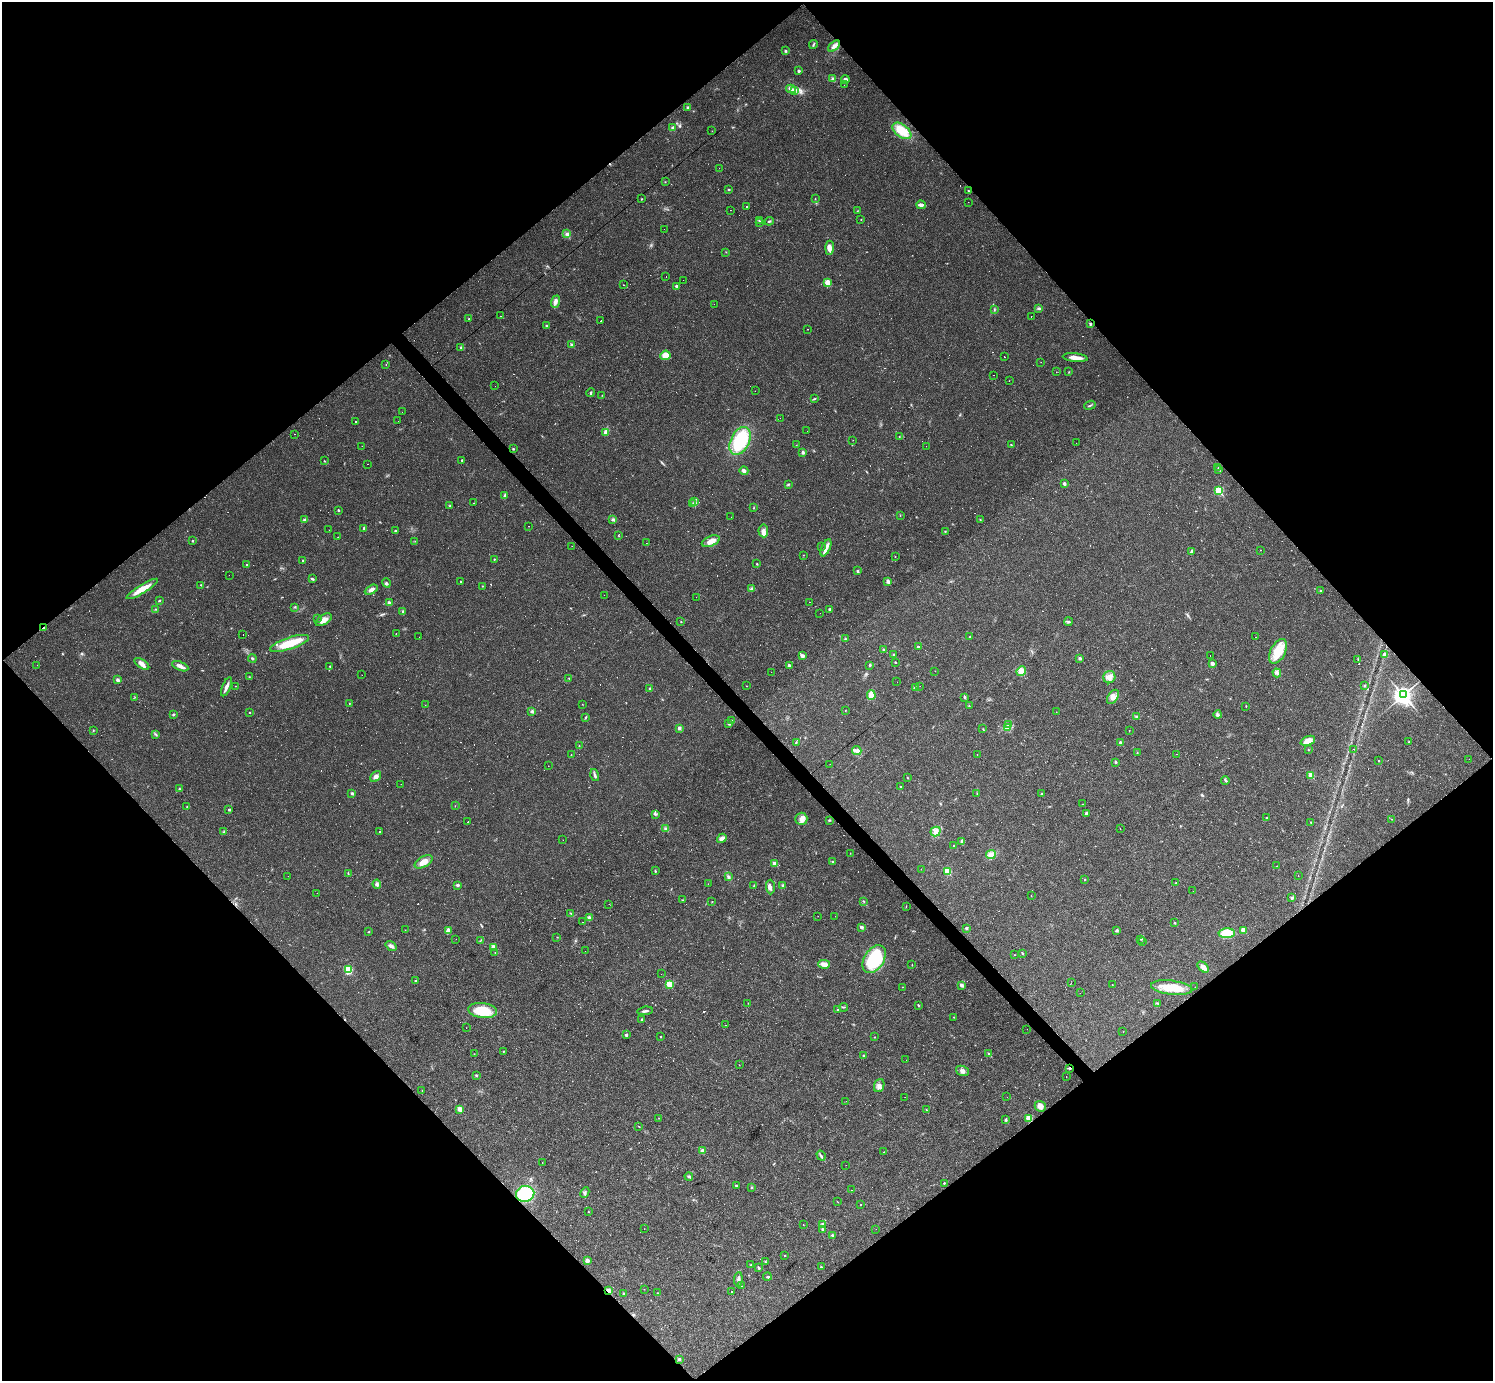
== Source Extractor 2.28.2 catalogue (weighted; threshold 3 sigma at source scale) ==
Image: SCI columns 1-5962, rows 295-5807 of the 5962 x 5960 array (HDU 1 of 3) = the unmasked area's bounding box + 8 px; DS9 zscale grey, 4 x 4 block average (1 PNG px = mean of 4 x 4 image px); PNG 1495 x 1383 px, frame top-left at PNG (2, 2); each listed source drawn as its Kron ellipse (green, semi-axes under 4 px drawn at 4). Shown black and unused: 51% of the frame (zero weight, under 2 of 3 exposures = <1% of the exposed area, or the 3 px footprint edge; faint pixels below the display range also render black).
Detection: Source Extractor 2.28.2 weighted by HDU 2 'WHT'. Background 0.0346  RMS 0.0055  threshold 0.0246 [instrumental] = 3 sigma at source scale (4.5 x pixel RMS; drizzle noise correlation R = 1.50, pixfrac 1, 0.05/0.05 arcsec/px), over >= 5 px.
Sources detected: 675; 32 too faint to see at this stretch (4 x 4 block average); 1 inside a brighter object's white glare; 215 cosmic-ray / hot-pixel residue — neither listed nor drawn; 3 coinciding with a brighter row at this scale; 9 inside a brighter listed object's ellipse — not listed separately; the other 415 listed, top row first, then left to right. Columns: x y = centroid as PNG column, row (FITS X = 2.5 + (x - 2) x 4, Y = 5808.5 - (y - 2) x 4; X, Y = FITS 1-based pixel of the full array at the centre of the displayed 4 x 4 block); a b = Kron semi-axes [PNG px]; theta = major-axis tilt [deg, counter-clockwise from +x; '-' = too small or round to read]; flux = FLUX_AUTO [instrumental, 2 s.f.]
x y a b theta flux
813 44 4 2 - 3.9
834 46 7 3 41 13
785 51 3 3 - 3.8
799 71 2 2 - 8.1
833 79 3 3 - 5.6
845 79 4 3 - 8.3
844 85 2 2 - 0.81
791 89 5 2 - 7
795 90 4 3 - 8.6
688 107 2 2 - 6.8
673 128 3 3 - 6.1
712 131 2 2 - 0.76
902 131 11 6 -38 70
719 168 2 2 - 1.4
665 182 2 2 - 1.4
729 189 3 2 - 3
968 191 2 2 - 2.2
642 199 2 2 - 2.2
815 199 2 2 - 0.96
968 202 2 2 - 150
921 205 5 2 - 15
746 207 2 2 - 1.8
730 210 2 2 - 0.78
857 211 3 2 - 1.4
861 220 2 2 - 1.7
759 221 3 2 - 2.9
769 221 4 2 - 4
759 223 2 2 - 220
664 229 2 2 - 70
567 234 4 3 - 7.7
830 248 7 4 87 14
726 252 2 2 - 1.1
666 276 2 2 - 0.59
683 280 2 2 - 0.42
827 282 2 2 - 46
623 285 2 2 - 0.96
676 286 2 2 - 9.9
555 302 6 4 70 13
714 304 2 2 - 0.36
1039 309 3 2 - 3.5
994 310 3 2 - 2.6
501 316 2 2 - 0.57
1031 316 2 2 - 0.85
469 319 2 2 - 1.6
601 320 2 2 - 130
1090 324 3 2 - 3.5
546 326 3 2 - 2.8
808 329 2 2 - 1.1
572 344 2 2 - 16
461 348 3 3 - 4.2
665 355 5 4 - 28
1005 357 2 2 - 18
1075 358 12 3 -6 28
1041 362 2 2 - 1.1
386 364 2 2 - 0.75
1056 372 2 2 - 0.83
1069 372 2 2 - 1.2
993 375 2 2 - 1.6
1009 381 2 2 - 0.51
495 386 2 2 - 0.62
755 391 2 2 - 1.4
591 393 4 2 - 4
602 395 2 2 - 0.96
814 399 3 2 - 2.7
1090 405 6 2 22 3.6
402 412 2 2 - 0.43
780 418 2 2 - 0.38
398 421 2 2 - 0.57
356 422 2 2 - 4.7
807 431 2 2 - 0.34
606 432 3 2 - 26
295 434 2 2 - 49
899 437 2 2 - 1.4
853 440 2 2 - 0.7
740 441 15 9 63 190
1076 443 2 2 - 0.66
796 445 2 2 - 0.82
1011 445 3 2 - 1.8
362 446 2 2 - 2
926 446 2 2 - 0.7
513 449 2 2 - 6.1
803 452 3 3 - 6.5
324 461 2 2 - 2
462 461 3 2 - 2.8
368 464 2 2 - 1
1218 467 2 2 - 0.86
1219 470 2 2 - 9.3
744 471 4 3 - 9.9
1064 483 2 2 - 7.3
789 484 3 2 - 2.6
1219 491 2 2 - 200
505 496 3 3 - 7.8
694 501 2 2 - 1.2
474 503 2 2 - 0.69
693 504 2 2 - 1.3
450 506 2 2 - 1.6
753 508 3 2 - 1.5
338 510 2 2 - 4.8
900 515 2 2 - 1.3
731 517 2 2 - 0.48
613 519 4 3 - 5.7
980 519 2 2 - 1.6
304 520 4 2 - 3.9
529 526 2 2 - 1.5
364 528 2 2 - 7.5
329 530 2 2 - 0.96
395 531 2 2 - 6.6
763 531 6 5 - 14
945 531 2 2 - 2.2
618 535 4 2 - 1.6
338 537 2 2 - 0.83
192 541 2 2 - 7.6
415 541 2 2 - 0.9
711 541 9 5 22 27
646 543 2 2 - 0.48
572 546 2 2 - 0.46
821 546 2 2 - 0.63
826 548 9 4 65 16
1260 550 2 2 - 0.75
1191 552 4 3 - 7.1
803 555 2 2 - 0.98
895 556 2 2 - 2.2
494 559 2 2 - 2
303 561 2 2 - 7.5
757 564 2 2 - 2.3
247 565 2 2 - 5.4
857 571 2 2 - 8.9
229 575 2 2 - 0.32
313 579 3 2 - 4.3
461 581 2 2 - 3.4
888 581 3 2 - 12
386 583 5 2 - 5.3
201 585 3 2 - 3
482 586 2 2 - 1.2
142 589 18 3 31 49
751 589 3 3 - 4.7
371 590 7 3 29 15
1320 591 2 2 - 2
604 595 2 2 - 0.37
696 597 2 2 - 0.33
159 600 2 2 - 3.8
810 602 2 2 - 0.74
389 603 4 3 - 7.5
295 607 2 2 - 2.3
156 609 3 2 - 2.2
830 609 2 2 - 16
403 612 4 2 - 4
820 613 2 2 - 0.33
317 618 2 2 - 0.6
324 620 9 5 33 19
681 622 2 2 - 1.7
1068 622 4 2 - 4.5
44 628 3 2 - 6
396 633 2 2 - 1.1
243 635 2 2 - 1.4
419 637 2 2 - 0.6
970 637 3 2 - 3.2
1256 637 2 2 - 0.93
845 639 2 2 - 1.5
289 643 20 6 19 93
918 647 2 2 - 3.4
884 650 2 2 - 19
1278 651 13 7 62 55
1385 654 3 2 - 3.1
894 655 2 2 - 3.1
802 656 4 3 - 6.7
1210 656 2 2 - 3
252 658 4 2 - 4.2
1080 658 2 2 - 13
1358 659 2 2 - 0.91
895 662 2 2 - 2.1
1212 663 3 3 - 8.7
142 664 8 3 -34 19
37 665 2 2 - 0.63
789 665 2 2 - 10
870 665 3 2 - 3.2
180 666 8 3 -24 18
330 666 2 2 - 3
935 671 2 2 - 0.79
1021 671 5 4 - 28
771 672 2 2 - 6.5
1277 673 4 2 - 6.3
362 675 2 2 - 0.54
249 677 2 2 - 1.2
1109 677 6 6 - 18
569 678 2 2 - 2.1
118 680 2 2 - 18
897 682 2 2 - 0.35
235 686 2 2 - 1
746 686 2 2 - 1.1
920 686 2 2 - 0.36
1364 686 2 2 - 6
226 687 10 3 67 16
650 688 2 2 - 5.6
916 688 4 2 - 4
871 695 5 3 - 40
1403 695 4 3 - 1700
135 697 2 2 - 0.97
965 697 4 2 - 5.2
1113 697 8 5 54 17
349 703 2 2 - 1.4
582 704 2 2 - 0.93
425 705 2 2 - 0.51
969 706 2 2 - 1.4
1246 706 2 2 - 1.5
531 711 3 2 - 3.3
845 711 2 2 - 0.97
250 712 2 2 - 1.7
1056 712 2 2 - 1.1
173 714 3 2 - 2.9
1218 715 4 4 - 6
586 717 3 2 - 2.7
1136 717 3 2 - 2.7
732 720 2 2 - 1.7
729 723 2 2 - 11
1009 725 2 2 - 0.9
1007 727 3 2 - 4.8
679 728 2 2 - 15
983 729 2 2 - 1.1
93 731 2 2 - 1.2
1129 731 2 2 - 1.1
155 734 3 2 - 2.9
1308 741 7 4 21 27
796 742 3 2 - 2.4
1409 742 2 2 - 2.4
1121 743 2 2 - 12
579 746 2 2 - 1.6
1354 749 2 2 - 1.4
857 750 4 4 - 12
1308 750 2 2 - 1.7
1137 752 2 2 - 1.8
977 754 2 2 - 0.96
1177 754 2 2 - 0.66
571 755 2 2 - 0.97
1469 759 2 2 - 0.53
1379 761 2 2 - 1.9
1115 762 3 2 - 4
830 764 2 2 - 0.36
548 766 2 2 - 0.65
595 775 6 2 -75 8.2
1311 775 2 2 - 67
376 777 6 4 43 13
908 778 2 2 - 1.3
1225 780 4 2 - 4.3
401 784 2 2 - 0.43
900 786 2 2 - 1.7
179 789 2 2 - 2.3
352 793 2 2 - 16
977 794 2 2 - 1.5
1042 794 2 2 - 1.6
1083 804 2 2 - 1.1
455 806 2 2 - 0.94
187 807 2 2 - 3.3
229 809 2 2 - 8.6
1086 813 4 3 - 4
655 814 3 2 - 4.4
1267 818 2 2 - 2.6
801 819 6 6 - 18
1392 819 2 2 - 0.96
829 820 3 2 - 3.4
468 822 2 2 - 1.1
1311 822 2 2 - 3
666 829 3 3 - 8.8
1120 829 2 2 - 0.72
936 831 5 4 - 16
224 832 2 2 - 2.7
380 832 2 2 - 2.6
722 838 5 3 - 12
563 840 2 2 - 0.59
962 842 4 3 - 6.3
953 845 2 2 - 1.5
850 853 2 2 - 0.9
991 855 5 4 - 17
423 862 10 5 30 33
833 862 2 2 - 2.7
775 864 2 2 - 50
1277 866 2 2 - 0.91
921 869 2 2 - 0.55
655 871 3 2 - 3
947 871 2 2 - 140
348 874 4 2 - 3.1
288 876 2 2 - 1.2
1298 876 2 2 - 0.46
728 877 3 2 - 3.2
1085 880 2 2 - 3.2
1176 883 3 2 - 1.9
377 884 4 4 - 9.3
708 884 2 2 - 0.57
457 885 3 2 - 6
754 885 3 2 - 1.1
783 885 3 2 - 3.4
770 887 7 4 -88 11
1193 891 2 2 - 0.48
317 893 2 2 - 0.4
1031 896 2 2 - 1.6
1291 898 3 2 - 4.3
682 900 2 2 - 1.5
712 901 2 2 - 1
863 901 3 2 - 2.3
609 904 2 2 - 0.41
906 906 2 2 - 1
571 913 2 2 - 1
818 916 2 2 - 0.91
835 916 2 2 - 0.48
589 917 4 3 - 8
583 922 2 2 - 76
1175 923 2 2 - 5.7
862 927 2 2 - 15
966 928 2 2 - 7
405 930 2 2 - 1.1
1117 930 2 2 - 6.1
1244 930 2 2 - 43
448 931 3 3 - 25
369 932 2 2 - 1.6
1227 933 8 5 1 72
557 937 2 2 - 1.1
456 939 2 2 - 0.54
1141 939 3 2 - 2.9
481 940 3 2 - 1.6
1143 941 2 2 - 1.8
391 946 6 3 -35 8.7
493 947 2 2 - 64
585 951 2 2 - 0.41
495 952 2 2 - 1.6
1022 953 3 2 - 2.9
1014 955 2 2 - 0.83
874 959 15 9 57 200
824 964 6 3 -14 25
912 965 2 2 - 0.96
1203 967 7 4 -42 17
348 970 3 3 - 90
661 974 2 2 - 0.39
415 981 2 2 - 2.7
1071 983 2 2 - 1.1
669 984 2 2 - 97
962 985 2 2 - 20
1112 985 2 2 - 0.96
903 987 2 2 - 1.1
1195 987 2 2 - 0.48
1172 988 21 7 -7 79
1080 993 2 2 - 0.3
748 1003 2 2 - 1
1157 1003 2 2 - 2.2
918 1005 2 2 - 3.5
843 1007 4 2 - 3
483 1010 14 7 -6 89
837 1010 2 2 - 2.1
645 1011 8 2 6 6.8
954 1017 2 2 - 2.1
642 1019 3 2 - 4.1
725 1025 2 2 - 0.5
466 1028 2 2 - 0.59
1027 1029 2 2 - 0.44
1123 1032 2 2 - 0.72
626 1035 2 2 - 12
661 1037 2 2 - 3.5
874 1037 2 2 - 1.6
503 1051 2 2 - 1.8
474 1054 2 2 - 1
989 1054 3 2 - 3.4
864 1055 2 2 - 8.1
906 1060 2 2 - 3.8
739 1065 2 2 - 1
1069 1068 3 2 - 5.6
963 1071 7 5 -19 12
476 1075 2 2 - 7
1066 1077 2 2 - 0.7
879 1086 7 5 68 13
422 1090 2 2 - 1.3
905 1097 2 2 - 0.64
1007 1097 2 2 - 0.47
846 1101 2 2 - 0.39
1040 1106 5 5 - 19
460 1109 2 2 - 51
926 1110 2 2 - 2.2
659 1118 2 2 - 0.85
1029 1118 2 2 - 100
1006 1120 3 2 - 4.4
639 1127 3 2 - 1.4
703 1151 4 3 - 13
884 1152 2 2 - 1.1
821 1156 5 2 - 5.1
542 1163 2 2 - 1
846 1165 2 2 - 0.53
689 1176 4 2 - 4
944 1183 2 2 - 3.3
736 1186 4 2 - 3.5
751 1187 2 2 - 5.1
851 1190 2 2 - 0.99
585 1193 5 3 - 5.9
525 1194 9 8 - 180
838 1202 2 2 - 1
861 1205 2 2 - 1.8
588 1212 2 2 - 1.6
823 1224 3 2 - 7.6
803 1225 2 2 - 1
644 1229 2 2 - 0.93
822 1229 2 2 - 3.7
876 1229 2 2 - 0.37
833 1235 3 3 - 4.7
785 1256 2 2 - 1.7
587 1260 2 2 - 23
765 1261 3 2 - 2.1
751 1265 2 2 - 1.9
821 1267 2 2 - 2.7
759 1268 2 2 - 4.7
767 1277 4 2 - 3.2
738 1279 7 3 85 8
741 1286 2 2 - 0.96
644 1289 2 2 - 1.1
609 1291 3 2 - 28
731 1291 2 2 - 170
623 1293 2 2 - 2.2
658 1293 2 2 - 1.1
679 1359 2 2 - 11
Overlapping masked pixels (flux is a lower limit): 4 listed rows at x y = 44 628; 1069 1068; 1029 1118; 609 1291
Diffuse or blended objects may show on this block-average render without a row.